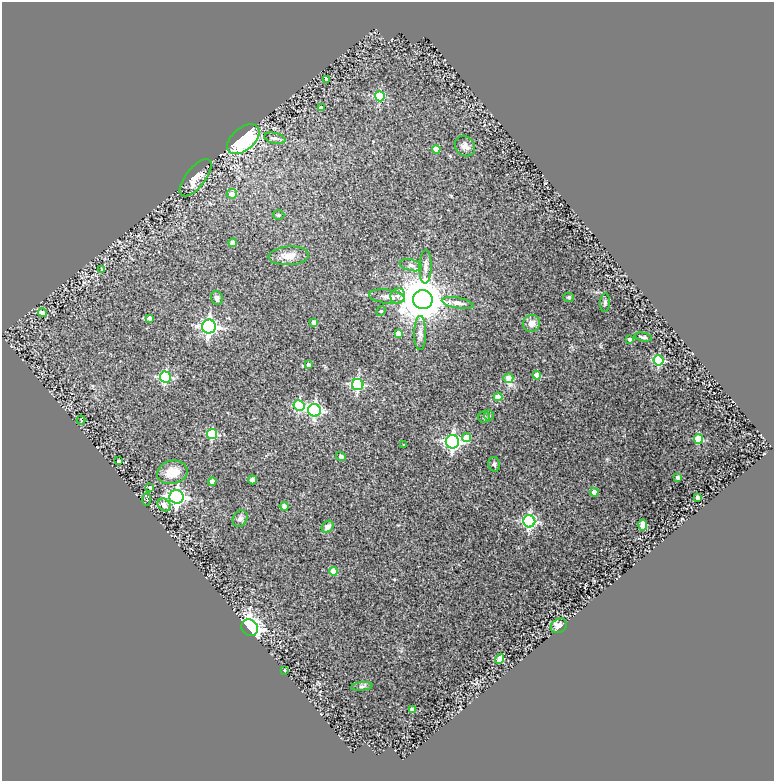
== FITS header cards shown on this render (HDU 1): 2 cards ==
NAXIS1  =                  772
NAXIS2  =                  779

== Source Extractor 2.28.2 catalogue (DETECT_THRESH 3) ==
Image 772 x 779 px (HDU 1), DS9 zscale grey, 1 PNG px = 1 image px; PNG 776 x 783 px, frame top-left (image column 1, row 779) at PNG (2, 2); each listed source drawn as its Kron ellipse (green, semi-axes under 4 px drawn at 4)
Background 0.283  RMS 0.031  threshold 0.0933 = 3 sigma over >= 5 px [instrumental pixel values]
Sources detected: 74; all 74 listed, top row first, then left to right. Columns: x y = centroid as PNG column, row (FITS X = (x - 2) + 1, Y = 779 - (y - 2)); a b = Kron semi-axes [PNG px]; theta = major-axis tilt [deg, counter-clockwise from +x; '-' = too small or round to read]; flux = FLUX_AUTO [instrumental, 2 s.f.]
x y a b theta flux
327 79 3 3 - 6
380 96 5 5 - 130
321 108 4 3 - 7.6
275 138 11 5 -13 6.6
243 139 19 11 40 350
465 146 11 9 -45 11
436 149 4 4 - 21
196 178 22 9 52 33
232 194 5 5 - 16
278 215 6 5 - 2.7
233 243 4 4 - 20
289 256 20 9 3 21
411 265 11 5 -13 8.1
425 267 17 6 88 11
101 269 4 2 - 1.6
398 296 8 7 - 9.5
387 297 18 7 -8 14
569 297 5 4 - 3.1
217 298 7 5 -75 7.3
423 300 10 9 - 8800
458 303 16 5 -10 9.4
605 303 9 5 85 4.2
381 311 5 4 - 2.4
42 313 4 4 - 16
150 318 4 4 - 9.8
314 322 4 4 - 12
531 323 8 8 - 14
209 327 7 7 - 660
398 333 4 4 - 18
420 333 17 6 89 11
643 337 9 4 -11 4.3
630 339 3 3 - 5
659 360 5 5 - 180
308 365 4 3 - 6.6
537 375 4 4 - 34
165 377 5 5 - 190
508 378 5 4 - 23
358 385 5 5 - 250
498 397 4 4 - 37
299 405 5 5 - 170
314 410 6 6 - 360
489 415 5 4 - 2.8
484 417 6 5 - 3.9
81 420 4 2 - 1.1
212 434 5 5 - 140
466 437 4 4 - 28
698 439 5 4 - 78
452 442 7 6 - 580
404 445 3 2 - 1.3
341 456 5 4 - 4.7
119 461 4 3 - 6
494 464 7 5 -79 5.2
172 472 15 11 11 39
678 477 3 3 - 5.4
253 480 4 4 - 6.1
212 482 4 4 - 15
150 487 4 4 - 4.9
594 492 4 4 - 19
177 497 7 7 - 710
697 498 4 3 - 11
147 500 6 3 89 2.7
164 505 7 5 -44 14
284 506 4 4 - 8.8
240 519 8 7 - 6.9
529 521 6 6 - 360
643 525 6 4 90 29
327 527 7 5 50 11
333 571 4 4 - 37
559 626 8 7 - 9.9
250 628 9 7 -45 840
500 659 5 4 - 49
284 670 3 3 - 2.1
362 686 11 4 5 5.4
412 710 4 4 - 16